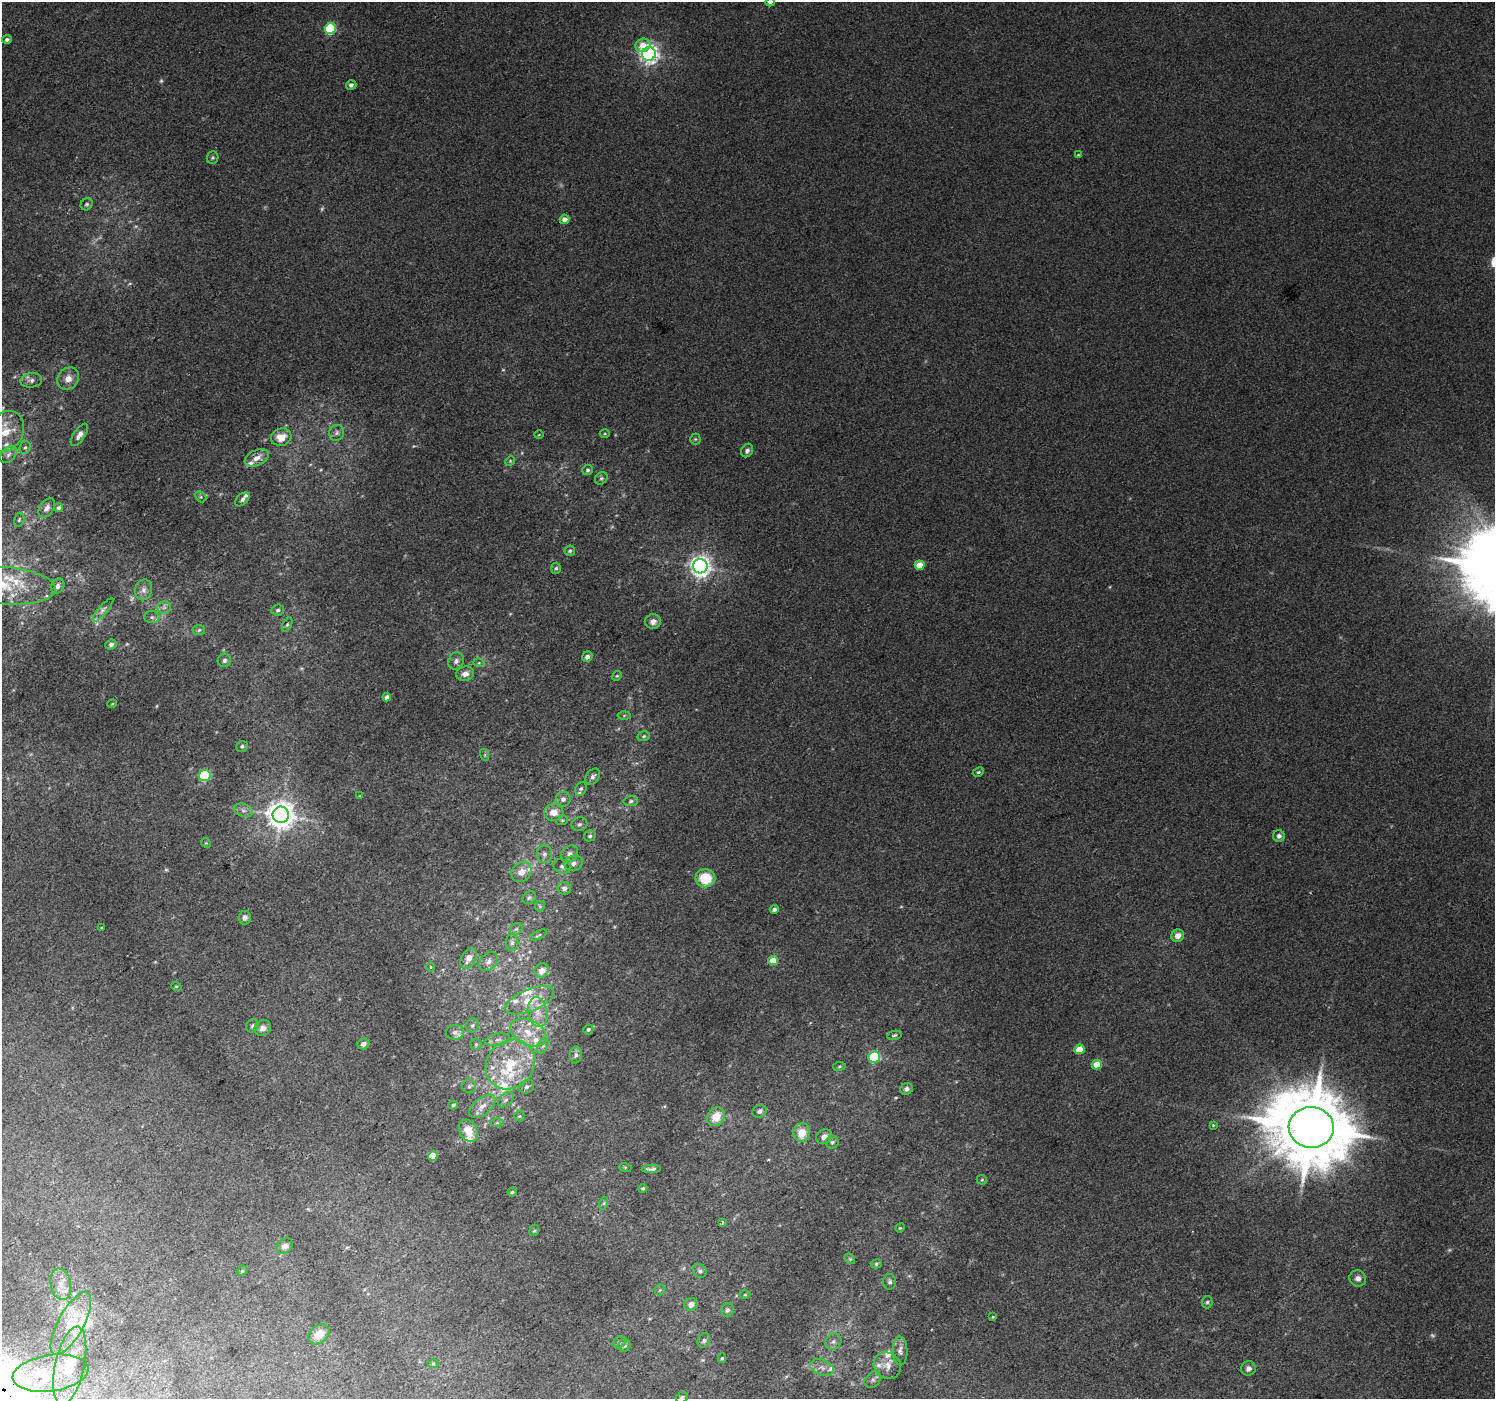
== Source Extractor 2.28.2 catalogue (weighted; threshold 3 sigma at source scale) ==
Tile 7 of 4 x 4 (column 3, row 2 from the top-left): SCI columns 3027-4519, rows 3017-4413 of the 6047 x 5969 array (HDU 1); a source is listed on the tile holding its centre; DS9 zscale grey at full resolution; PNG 1497 x 1401 px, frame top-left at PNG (2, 2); each listed source drawn as its Kron ellipse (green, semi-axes under 4 px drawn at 4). Shown black and unused: <1% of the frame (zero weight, under 2 of 3 exposures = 2% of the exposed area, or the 3 px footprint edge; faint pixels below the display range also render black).
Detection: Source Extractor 2.28.2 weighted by HDU 2 'WHT'; one run over the whole footprint, this tile lists its part. Background 0.0119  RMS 0.0073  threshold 0.0329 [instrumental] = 3 sigma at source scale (4.5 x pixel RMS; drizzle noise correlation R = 1.50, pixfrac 1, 0.0396/0.0396 arcsec/px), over >= 5 px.
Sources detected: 204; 8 too faint to see at this stretch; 1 inside a brighter object's white glare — neither listed nor drawn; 25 inside a brighter listed object's ellipse — not listed separately; the other 170 listed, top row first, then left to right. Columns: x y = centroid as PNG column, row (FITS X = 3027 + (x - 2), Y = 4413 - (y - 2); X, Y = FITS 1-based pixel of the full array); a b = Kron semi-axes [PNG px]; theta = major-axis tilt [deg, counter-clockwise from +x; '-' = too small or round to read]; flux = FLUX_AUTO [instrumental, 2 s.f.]
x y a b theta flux
770 2 5 4 - 3.3
331 29 6 5 - 53
7 39 5 4 - 2.1
643 45 7 6 - 9.9
649 54 7 6 - 340
351 85 5 5 - 2.3
1078 155 4 3 - 0.62
213 158 6 5 - 1.2
87 204 6 5 - 1.2
564 219 5 4 - 5.2
68 379 12 10 50 6
31 380 11 7 5 3.1
6 431 21 17 58 21
337 433 8 7 - 2.4
605 433 5 3 - 0.72
79 435 13 5 55 4.2
539 435 5 3 - 0.63
281 437 10 8 18 9.5
695 439 5 5 - 0.94
25 447 6 5 - 1.5
747 451 7 5 59 2.2
8 454 10 6 50 3.1
257 458 13 7 24 6
510 461 5 4 - 0.79
588 470 5 5 - 1.4
601 478 7 5 42 1.4
201 497 6 4 -45 1.3
242 499 8 5 44 1.8
47 508 11 7 53 3.2
58 508 4 4 - 1.6
19 520 7 5 73 1.1
570 551 5 5 - 1.3
920 565 5 4 - 12
700 566 7 7 - 440
556 568 5 5 - 1.2
4 586 52 18 -4 35
58 586 8 6 61 2.8
144 590 10 8 76 3.8
164 607 7 6 - 2.2
103 610 15 4 50 2.7
278 610 6 5 - 1.6
152 617 7 6 - 2
653 621 8 7 - 4.2
287 625 8 4 63 1.2
199 630 6 5 - 1.3
111 645 6 5 - 2.3
587 657 5 5 - 3.1
224 660 7 6 - 1.8
456 661 9 7 57 3
479 663 6 3 -17 0.89
465 674 9 7 16 4.2
617 676 5 4 - 0.86
387 697 4 4 - 2.5
112 704 5 3 - 0.6
624 715 6 4 2 1
644 736 6 5 - 1.3
242 746 6 5 - 1.5
485 755 6 4 -73 0.9
978 772 6 4 26 1
205 776 6 5 - 57
593 777 9 6 53 2.5
581 789 7 5 61 1.5
359 796 4 3 - 0.5
563 799 7 7 - 3.1
631 801 7 5 11 1.7
243 810 10 6 -18 2.6
554 812 9 8 - 7.7
281 815 8 8 - 920
562 820 6 4 19 0.98
579 824 8 7 - 2
590 836 6 5 - 1.4
1279 836 6 5 - 2.3
206 843 5 4 - 0.71
544 854 9 7 88 2.6
570 854 9 7 41 3
573 863 9 7 15 3.2
562 866 9 6 -22 2.1
521 872 11 9 43 5.6
705 878 10 9 - 21
564 888 7 6 - 2.9
529 898 7 5 37 1.5
540 906 5 5 - 0.92
774 909 4 4 - 2
245 918 7 6 - 2.4
102 928 3 3 - 0.71
516 929 7 5 43 1.5
538 935 9 2 25 0.8
1178 936 6 6 - 4.7
512 943 8 6 89 1.9
468 958 11 7 62 5.6
773 960 5 4 - 16
488 962 11 8 48 3.8
431 967 5 3 - 0.64
542 971 7 6 - 5.4
176 986 5 3 - 0.72
530 1000 26 11 22 18
538 1012 15 10 -81 8.4
472 1025 7 6 - 1.8
252 1026 7 6 - 1.5
263 1028 9 7 34 3.7
588 1029 5 5 - 1.4
455 1032 9 7 4 3.6
528 1033 19 12 -24 14
894 1035 7 4 13 1.1
498 1040 12 6 11 3
363 1044 6 5 - 2.9
476 1044 5 5 - 1.2
543 1046 8 5 66 1.9
1079 1049 5 5 - 15
576 1055 8 6 86 2.2
874 1057 6 5 - 58
510 1064 26 23 46 35
1097 1065 5 4 - 13
839 1066 6 3 9 0.84
469 1086 7 7 - 2
527 1087 8 6 29 2.1
907 1089 6 5 - 2.7
506 1100 9 6 44 2.4
453 1105 5 4 - 1.4
482 1106 15 8 38 6.5
760 1111 7 6 - 2.4
519 1116 5 5 - 0.94
716 1117 10 8 54 11
497 1123 6 4 0 1.2
1213 1125 4 4 - 0.71
1311 1127 22 20 -4 8100
468 1131 11 8 -59 11
802 1133 9 8 - 12
824 1137 8 7 - 4
832 1142 6 6 - 1.5
433 1156 5 4 - 17
625 1167 6 4 -18 0.8
651 1169 9 4 2 2.3
982 1180 5 5 - 0.84
643 1188 4 4 - 0.99
512 1192 4 4 - 1.1
604 1203 6 4 72 1.1
722 1223 3 3 - 1.4
900 1228 5 4 - 0.74
534 1230 6 4 67 1
285 1246 8 7 - 3.3
850 1259 6 4 -44 1
876 1264 5 4 - 1.2
242 1271 6 4 44 0.88
700 1271 7 6 - 2
1358 1278 8 8 - 3.5
890 1282 8 6 -89 2
61 1284 16 10 -79 7.3
660 1290 5 5 - 1
745 1295 5 3 - 0.68
1207 1302 6 5 - 1.3
691 1304 7 6 - 3.7
727 1310 7 6 - 2
993 1317 4 3 - 0.67
71 1323 35 12 61 26
319 1334 11 8 40 9.6
704 1341 7 6 - 1.8
620 1342 7 5 21 1.4
833 1342 8 7 - 2.6
624 1346 6 5 - 1.5
900 1351 14 7 -88 3.3
722 1358 5 4 - 0.97
433 1363 6 4 1 0.78
70 1366 40 14 78 32
887 1366 14 12 -42 6.6
822 1368 12 8 -20 4.5
1248 1368 7 7 - 3
51 1373 38 18 8 32
873 1380 9 7 45 2.4
682 1397 6 5 - 1.4
Isophote crosses this tile's border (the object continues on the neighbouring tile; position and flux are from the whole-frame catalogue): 4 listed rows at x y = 770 2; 6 431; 4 586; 682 1397